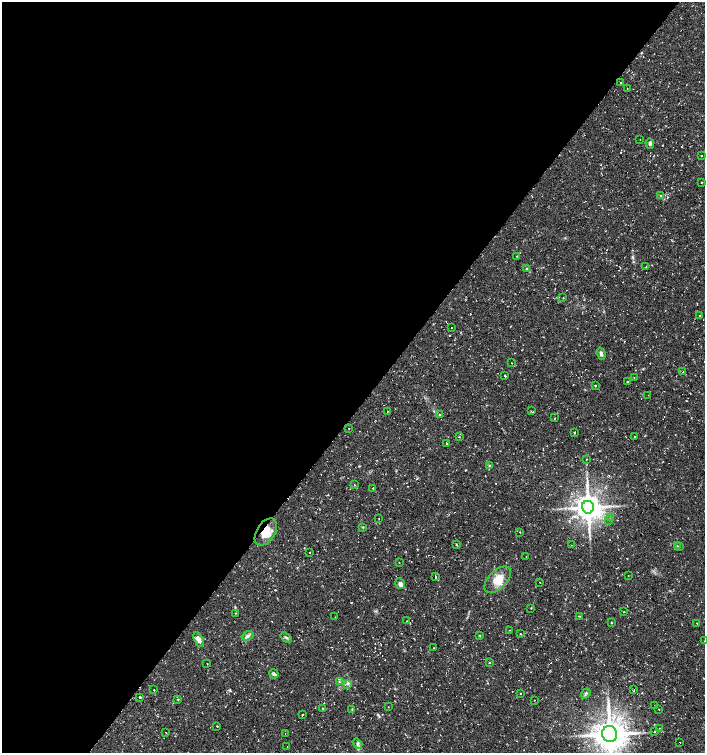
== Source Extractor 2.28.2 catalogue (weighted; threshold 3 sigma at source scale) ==
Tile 5 of 4 x 4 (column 1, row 2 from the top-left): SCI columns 233-1638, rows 3002-4502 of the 6025 x 6006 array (HDU 1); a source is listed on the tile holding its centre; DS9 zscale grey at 2 x 2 block average (1 PNG px = mean of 2 x 2 image px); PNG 707 x 755 px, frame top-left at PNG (2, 2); each listed source drawn as its Kron ellipse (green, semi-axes under 4 px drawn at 4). Shown black and unused: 54% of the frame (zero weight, under 2 of 3 exposures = <1% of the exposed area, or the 3 px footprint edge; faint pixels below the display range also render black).
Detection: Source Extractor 2.28.2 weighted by HDU 2 'WHT'; one run over the whole footprint, this tile lists its part. Background 0.0323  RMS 0.004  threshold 0.018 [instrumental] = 3 sigma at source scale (4.5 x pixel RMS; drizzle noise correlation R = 1.50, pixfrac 1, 0.0396/0.0396 arcsec/px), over >= 5 px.
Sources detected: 110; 9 cosmic-ray / hot-pixel residue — neither listed nor drawn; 5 inside a brighter listed object's ellipse — not listed separately; the other 96 listed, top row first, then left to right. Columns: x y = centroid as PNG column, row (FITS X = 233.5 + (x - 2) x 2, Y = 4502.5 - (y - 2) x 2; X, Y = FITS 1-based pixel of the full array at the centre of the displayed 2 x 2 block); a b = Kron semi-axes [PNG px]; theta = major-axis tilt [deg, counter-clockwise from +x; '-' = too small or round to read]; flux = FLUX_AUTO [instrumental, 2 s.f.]
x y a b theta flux
620 83 2 2 - 2
627 88 2 2 - 0.27
640 140 2 2 - 0.48
650 143 5 4 - 2.1
701 156 2 2 - 0.44
701 182 2 2 - 0.5
661 195 3 3 - 1
517 256 3 2 - 0.41
646 267 3 2 - 0.45
527 269 4 3 - 0.72
563 298 3 2 - 0.32
699 315 2 2 - 0.41
451 327 2 2 - 0.27
601 354 6 4 -73 2.7
511 363 2 2 - 0.42
683 372 2 2 - 0.3
505 376 2 2 - 0.96
634 378 2 2 - 1.2
627 381 2 2 - 2
596 385 2 2 - 0.92
648 395 2 2 - 0.3
387 411 2 2 - 0.95
531 411 2 2 - 0.76
440 414 2 2 - 0.81
555 418 2 2 - 0.36
349 428 2 2 - 0.81
575 433 2 2 - 0.83
634 436 2 2 - 0.44
459 437 3 2 - 0.45
447 443 2 2 - 0.52
586 459 2 2 - 0.45
489 465 3 2 - 0.58
354 485 2 2 - 0.62
373 488 2 2 - 1.4
588 507 6 6 - 1300
611 517 3 2 - 0.78
379 519 2 2 - 0.33
609 520 2 2 - 0.3
363 527 3 2 - 0.66
266 532 15 9 57 14
520 532 2 2 - 4.2
456 544 3 2 - 0.62
571 545 2 2 - 0.3
677 546 2 2 - 1.2
679 547 2 2 - 0.51
310 552 2 2 - 3.4
526 557 2 2 - 0.31
399 563 2 2 - 1.1
628 575 2 2 - 1
436 576 2 2 - 1.4
498 580 16 9 45 13
540 582 2 2 - 0.88
400 584 5 4 - 3.2
531 608 2 2 - 0.52
624 612 2 2 - 0.47
235 613 3 2 - 0.57
579 616 3 2 - 0.77
335 617 2 2 - 0.4
407 621 2 2 - 0.38
611 622 2 2 - 0.65
697 623 2 2 - 0.6
509 630 2 2 - 0.34
520 634 3 2 - 0.59
248 636 6 4 23 2.5
480 636 4 2 - 0.54
286 637 6 3 -36 1.6
199 640 8 4 -63 5.6
704 641 2 2 - 0.3
433 648 2 2 - 0.35
489 663 2 2 - 7.2
207 664 2 2 - 0.44
274 674 5 3 - 2.1
339 682 3 2 - 0.78
347 684 4 4 - 1.5
154 690 2 2 - 0.57
634 690 3 2 - 0.58
520 693 2 2 - 2.7
586 693 5 3 - 1.4
140 697 2 2 - 7
178 699 3 2 - 0.59
534 700 2 2 - 0.29
655 705 2 2 - 0.7
388 707 2 2 - 0.43
323 708 2 2 - 1.6
659 709 2 2 - 0.42
352 710 4 2 - 0.72
302 715 2 2 - 0.67
217 726 2 2 - 0.69
659 728 2 2 - 0.51
654 732 2 2 - 0.51
166 733 3 2 - 0.37
285 734 2 2 - 0.69
610 734 8 7 - 1900
680 742 2 2 - 0.58
358 744 5 4 - 2.1
287 747 2 2 - 1.2
Overlapping masked pixels (flux is a lower limit): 1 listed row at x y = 266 532
Isophote crosses this tile's border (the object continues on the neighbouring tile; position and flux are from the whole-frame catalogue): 1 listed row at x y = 610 734
Diffuse or blended objects may show on this block-average render without a row.